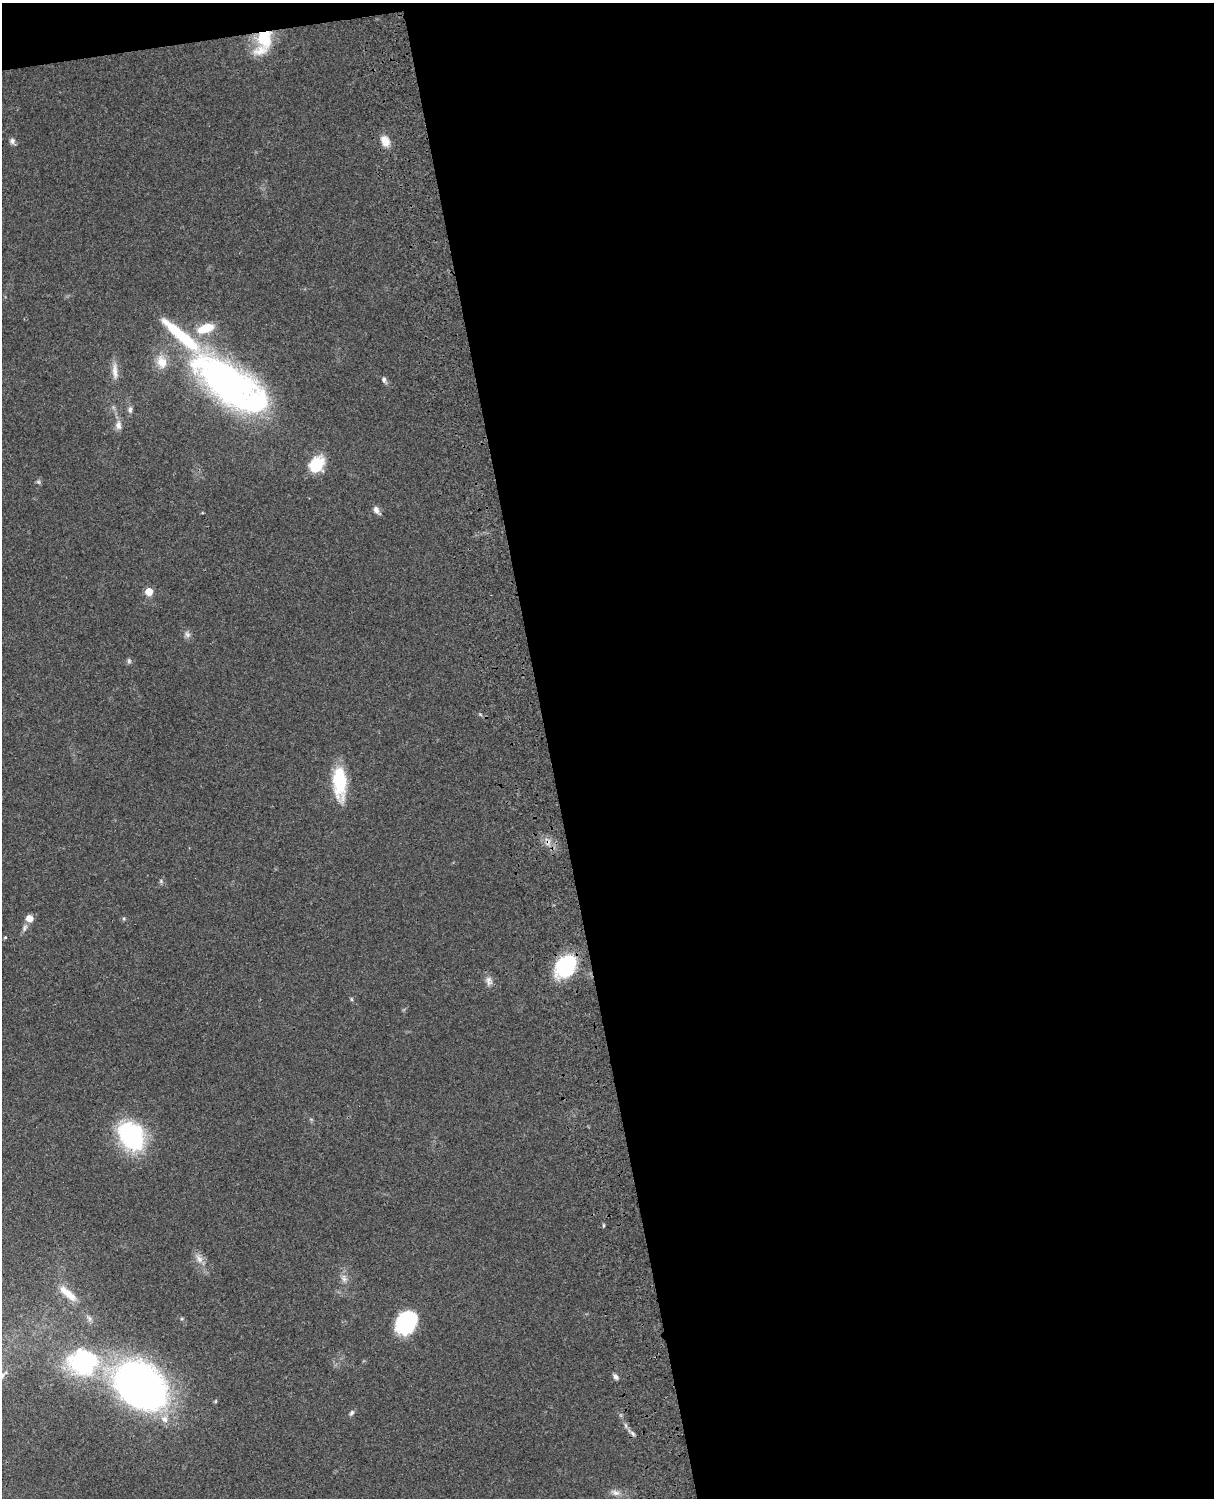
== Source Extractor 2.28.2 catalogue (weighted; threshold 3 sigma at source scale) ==
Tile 4 of 4 x 3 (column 4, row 1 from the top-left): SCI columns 3759-4970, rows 3270-4765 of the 5089 x 4929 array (HDU 1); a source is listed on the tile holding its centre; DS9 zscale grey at full resolution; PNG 1216 x 1500 px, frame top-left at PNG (2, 3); no overlay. Shown black and unused: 56% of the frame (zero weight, under 3 of 4 exposures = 6% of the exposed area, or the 3 px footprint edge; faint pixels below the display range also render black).
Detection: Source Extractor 2.28.2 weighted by HDU 2 'WHT'; one run over the whole footprint, this tile lists its part. Background 0.0839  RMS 0.006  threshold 0.0272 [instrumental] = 3 sigma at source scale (4.5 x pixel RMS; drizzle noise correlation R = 1.50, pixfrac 1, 0.05/0.05 arcsec/px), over >= 5 px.
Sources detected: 41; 2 too faint to see at this stretch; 1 cosmic-ray / hot-pixel residue — not listed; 2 inside a brighter listed object's ellipse — not listed separately; the other 36 listed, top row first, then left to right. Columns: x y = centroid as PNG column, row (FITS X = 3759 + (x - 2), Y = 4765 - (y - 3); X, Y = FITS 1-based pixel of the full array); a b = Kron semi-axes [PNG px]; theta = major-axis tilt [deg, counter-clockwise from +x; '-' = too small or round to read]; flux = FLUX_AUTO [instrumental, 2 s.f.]
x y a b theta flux
264 37 19 15 -85 23
12 141 8 7 - 1.9
385 141 13 9 -69 6.8
205 328 20 9 19 16
182 336 81 12 -42 45
162 362 17 12 -74 9.3
115 371 25 7 -86 5.4
384 380 8 6 -82 1.6
227 384 63 34 -34 270
130 410 10 6 -86 1.9
118 425 13 8 -87 3.7
317 464 21 16 50 16
376 510 11 6 -59 3
149 592 5 5 - 15
187 634 9 7 -64 2.2
129 661 7 5 90 1.2
340 782 35 14 -87 31
161 881 6 4 89 0.93
29 918 7 7 - 5.7
5 937 4 4 - 0.61
565 966 26 19 51 40
489 981 13 9 -74 3.4
351 999 6 4 -89 0.71
131 1136 29 21 -54 75
604 1225 5 3 - 0.68
199 1259 14 8 -56 4.4
344 1278 12 7 -72 3.2
68 1294 28 9 -41 9.8
406 1323 22 18 55 48
83 1362 37 32 -11 71
615 1377 7 5 -45 2.3
140 1385 42 31 -40 390
351 1413 8 5 57 1.4
164 1419 11 9 -51 5.1
633 1434 9 4 -46 1.7
615 1493 14 7 -18 3.4
Overlapping masked pixels (flux is a lower limit): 2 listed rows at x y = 264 37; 565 966